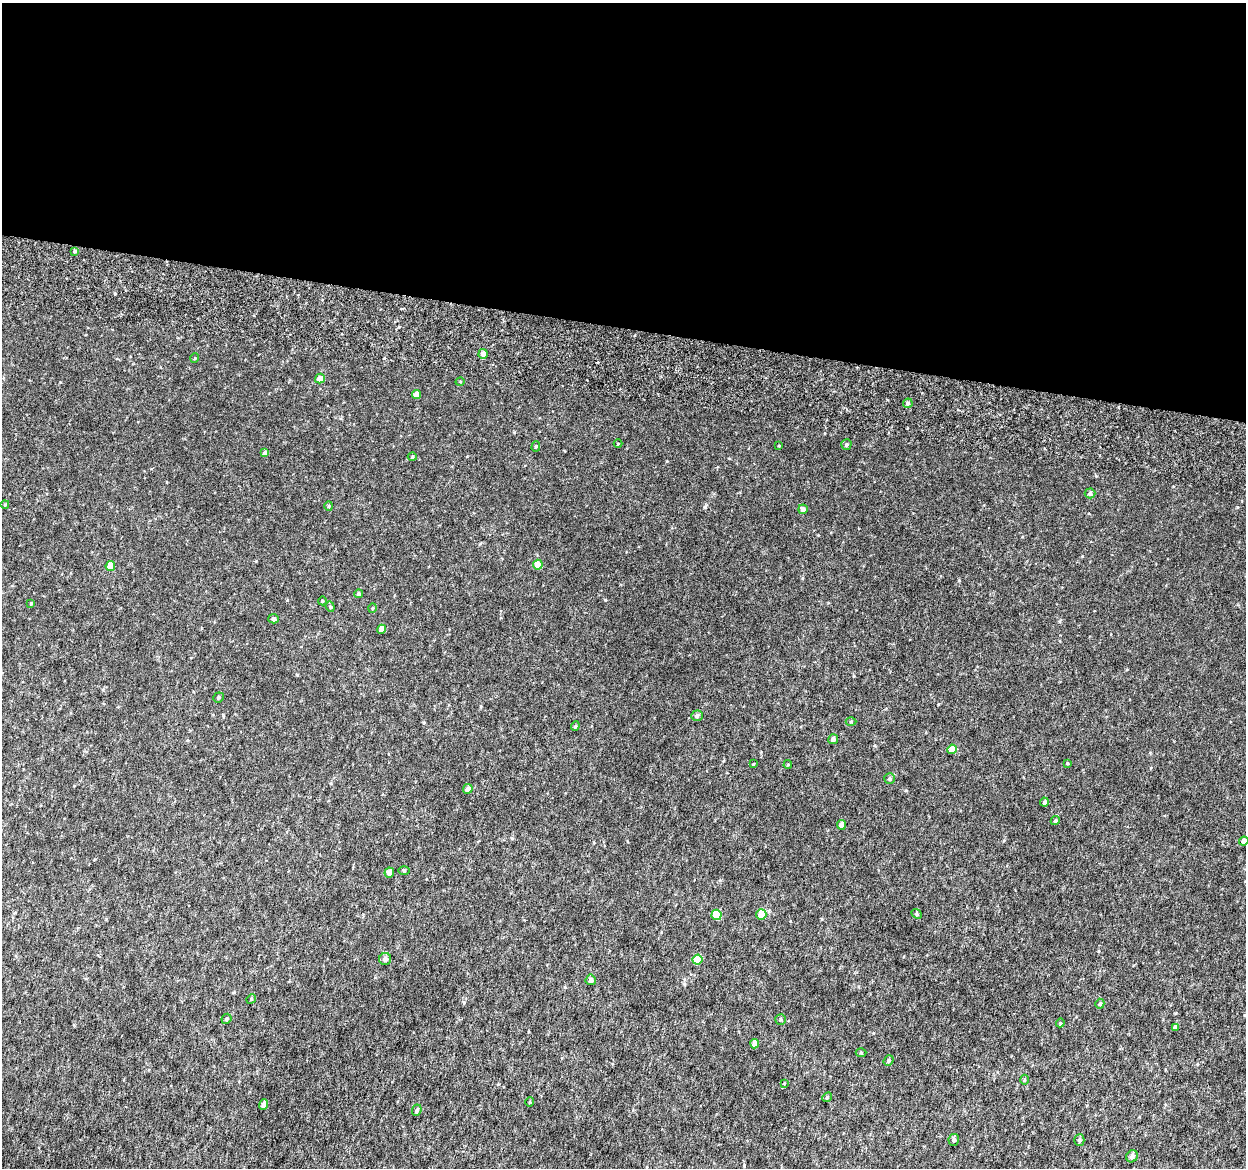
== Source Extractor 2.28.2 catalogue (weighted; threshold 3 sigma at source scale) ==
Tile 3 of 4 x 4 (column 3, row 1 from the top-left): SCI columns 2538-3781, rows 3805-4970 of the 5084 x 5337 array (HDU 1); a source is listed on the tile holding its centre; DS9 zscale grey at full resolution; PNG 1248 x 1170 px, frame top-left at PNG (2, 3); each listed source drawn as its Kron ellipse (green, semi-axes under 4 px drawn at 4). Shown black and unused: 28% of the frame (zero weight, under 6 of 12 exposures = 5% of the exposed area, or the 3 px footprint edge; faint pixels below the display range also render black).
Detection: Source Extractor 2.28.2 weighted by HDU 2 'WHT'; one run over the whole footprint, this tile lists its part. Background 0.00184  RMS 0.0014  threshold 0.00563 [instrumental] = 3 sigma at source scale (4.09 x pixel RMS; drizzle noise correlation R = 1.36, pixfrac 0.8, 0.0396/0.0396 arcsec/px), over >= 5 px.
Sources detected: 67; all 67 listed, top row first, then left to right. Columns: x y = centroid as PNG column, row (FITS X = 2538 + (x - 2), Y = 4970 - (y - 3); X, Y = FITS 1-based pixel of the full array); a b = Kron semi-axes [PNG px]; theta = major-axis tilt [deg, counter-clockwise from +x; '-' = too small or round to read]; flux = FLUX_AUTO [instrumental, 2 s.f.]
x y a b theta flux
75 251 4 3 - 0.21
483 354 5 4 - 0.55
195 358 5 3 - 0.094
320 379 5 4 - 0.9
460 382 4 3 - 0.1
416 394 4 4 - 0.95
908 403 5 4 - 0.25
618 444 4 3 - 0.079
846 444 5 5 - 0.18
779 445 3 2 - 0.078
536 446 5 4 - 0.18
265 453 4 4 - 0.4
412 457 4 4 - 0.13
1090 493 5 5 - 0.3
5 504 4 3 - 0.09
329 506 5 4 - 0.13
803 509 5 5 - 0.48
538 565 5 5 - 2.1
110 566 5 4 - 1.6
359 594 4 4 - 0.28
322 601 4 3 - 0.11
31 603 3 3 - 0.15
330 607 5 4 - 0.15
372 608 5 3 - 0.11
273 619 5 4 - 0.28
382 629 5 4 - 0.72
218 697 5 5 - 0.17
697 716 6 5 - 0.33
851 721 5 3 - 0.12
575 726 5 4 - 0.15
833 739 5 5 - 0.38
952 749 5 4 - 1.3
1067 763 4 3 - 0.12
753 764 3 2 - 0.092
788 765 4 3 - 0.13
890 778 5 5 - 0.23
468 789 5 4 - 0.5
1044 802 4 4 - 0.29
1055 821 5 4 - 0.21
841 825 5 4 - 0.52
1244 841 5 4 - 0.76
404 870 5 3 - 0.14
389 873 5 4 - 0.6
761 914 5 5 - 1.5
916 914 6 4 -44 0.19
717 915 5 5 - 3.2
385 959 6 6 - 0.42
697 960 5 5 - 2.7
591 980 5 5 - 0.46
251 999 5 4 - 0.11
1100 1004 5 4 - 0.19
226 1019 5 4 - 0.22
781 1019 5 5 - 0.18
1060 1023 4 3 - 0.11
1175 1027 4 4 - 0.35
755 1044 4 4 - 0.89
861 1053 5 3 - 0.12
889 1060 5 4 - 0.23
1024 1080 5 3 - 0.12
784 1083 4 2 - 0.078
827 1097 5 4 - 0.15
530 1102 5 3 - 0.1
264 1105 5 4 - 0.65
417 1110 6 4 66 0.24
954 1140 6 5 - 0.36
1079 1140 6 5 - 0.26
1132 1156 6 5 - 0.47
Isophote crosses this tile's border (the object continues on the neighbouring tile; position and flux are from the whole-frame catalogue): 1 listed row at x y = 1244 841
Unlisted compact peaks at least as high as the median listed source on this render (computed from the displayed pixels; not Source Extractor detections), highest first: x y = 959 580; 605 600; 667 461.